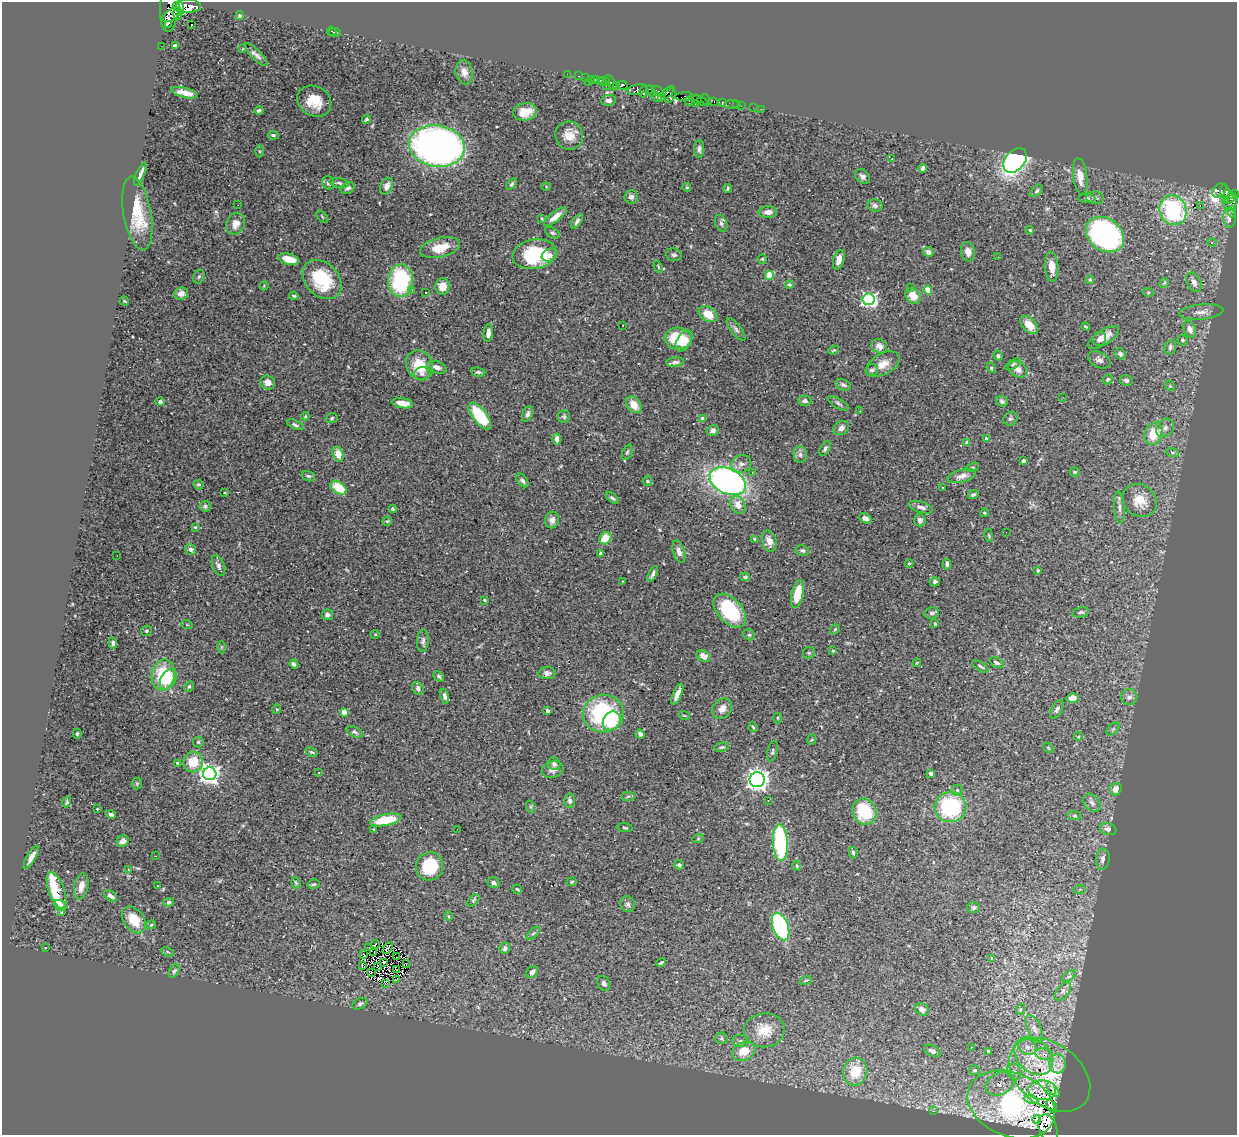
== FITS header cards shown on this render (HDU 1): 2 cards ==
NAXIS1  =                 1235
NAXIS2  =                 1133

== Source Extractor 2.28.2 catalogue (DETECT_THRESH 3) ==
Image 1235 x 1133 px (HDU 1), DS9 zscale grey, 1 PNG px = 1 image px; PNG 1239 x 1137 px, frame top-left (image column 1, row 1133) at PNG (2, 2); each listed source drawn as its Kron ellipse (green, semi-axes under 4 px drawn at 4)
Background 0.496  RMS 0.023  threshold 0.0679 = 3 sigma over >= 5 px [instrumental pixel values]
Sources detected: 405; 2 with non-positive FLUX_AUTO (blend fragments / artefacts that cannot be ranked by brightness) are neither listed nor drawn; the other 403 listed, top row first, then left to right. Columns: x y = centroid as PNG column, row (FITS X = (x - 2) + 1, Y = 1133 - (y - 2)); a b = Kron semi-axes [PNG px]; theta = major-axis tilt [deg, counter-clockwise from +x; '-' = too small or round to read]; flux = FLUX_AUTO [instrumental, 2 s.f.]
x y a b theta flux
170 5 26 9 85 4700
187 6 14 7 -1 16000
179 11 9 5 78 2900
172 15 11 5 33 3100
240 16 4 4 - 1.7
168 24 2 2 - 6100
192 25 3 2 - 6.4
332 31 5 2 - 1
335 33 6 3 7 1.6
161 46 2 2 - 9.4
175 46 4 4 - 8.7
242 49 3 2 - 1.2
256 55 15 5 -45 5.7
464 72 12 8 -77 10
567 74 2 2 - 11
579 76 3 2 - 21
585 78 2 2 - 12
591 79 2 2 - 17
595 79 3 2 - 34
600 80 3 3 - 33
588 82 2 2 - 77
604 82 6 3 2 81
611 83 8 3 -60 520
617 85 3 3 - 560
623 85 5 4 - 600
606 86 3 2 - 22
638 89 10 5 11 740
651 91 6 4 -80 610
658 91 6 4 -34 270
644 92 6 4 69 710
185 93 13 5 -14 12
666 93 10 4 40 330
670 96 7 5 64 710
656 97 6 3 -41 560
684 97 9 3 4 860
697 99 5 3 - 56
608 100 7 5 7 7.3
705 100 6 2 -57 61
314 101 18 14 -31 34
689 101 4 3 - 230
702 101 6 3 -32 33
714 101 4 3 - 420
722 102 4 3 - 190
695 103 3 2 - 16
731 104 7 3 2 58
736 105 2 2 - 6.3
741 106 2 2 - 13
753 108 2 2 - 4.6
762 109 2 2 - 4.9
259 111 4 3 - 3.1
525 112 12 8 11 28
366 119 4 3 - 2.3
273 135 5 4 - 2.6
569 135 14 14 - 23
437 146 28 20 -9 790
699 149 9 5 88 4.4
259 151 6 4 90 2
892 159 3 2 - 2.1
1015 160 14 9 49 410
923 168 4 3 - 4
140 174 12 3 67 5.7
862 177 8 6 -44 4.8
1080 177 18 7 -83 16
328 183 7 5 -73 3.7
339 183 10 4 -11 3.2
512 184 6 3 53 2.7
387 186 9 6 68 9.1
546 187 4 4 - 1.4
687 187 4 3 - 1.6
348 188 7 5 28 5.7
728 188 4 3 - 2.4
1219 190 8 6 42 220
1037 191 7 4 45 3.3
1225 193 9 4 -82 300
1233 195 6 4 11 750
631 197 7 6 - 5.6
1095 198 9 6 -9 5
1087 199 8 4 0 2.5
1229 199 7 3 29 330
1231 203 8 6 58 340
238 205 2 2 - 1.5
875 205 7 6 - 4.4
1200 205 2 2 - 3200
1173 210 15 13 -66 170
1232 211 6 3 83 26
768 212 9 6 1 9.4
137 214 37 14 -80 55
322 217 7 3 -45 1.8
555 217 14 5 38 12
542 218 4 3 - 1.5
1229 218 10 6 -87 10
577 221 8 4 55 4.5
721 223 9 5 -67 4.2
236 224 11 9 67 14
1030 230 4 3 - 1.4
552 233 8 5 -30 3.3
1105 235 21 16 -36 270
1212 243 4 4 - 2
440 248 20 9 14 30
928 252 5 5 - 7.1
968 252 10 7 -81 11
535 254 22 15 9 110
549 255 8 6 22 7
674 255 8 6 -7 3.5
998 257 2 2 - 0.79
289 259 11 5 -15 23
762 259 5 4 - 1.8
839 260 10 5 73 12
658 267 6 3 -68 1.5
1052 267 15 7 -87 17
769 275 4 4 - 49
199 277 7 5 68 2.7
322 280 22 16 -46 87
1090 280 4 3 - 1.6
400 281 16 12 87 140
1194 282 10 7 -62 7.5
1164 283 5 4 - 1.9
789 285 4 4 - 1.9
264 286 4 4 - 1.6
442 286 8 7 - 17
910 287 2 2 - 2
412 290 3 2 - 4.5
928 290 4 4 - 32
426 292 2 2 - 1
1148 292 6 3 -18 1.6
181 293 7 6 - 12
294 296 5 3 - 2
913 296 8 7 - 19
868 299 6 6 - 350
124 301 5 3 - 1.8
1201 312 22 7 6 12
708 314 10 7 -34 25
623 325 3 2 - 2.4
1029 325 11 6 -47 15
1086 326 4 3 - 2.1
736 329 14 5 -52 5.3
1190 329 9 6 -67 9.3
488 333 9 4 83 8.5
1104 337 17 7 33 16
678 338 13 11 -3 51
1099 339 7 6 - 5.9
1182 340 5 5 - 3.1
684 341 11 7 60 21
879 346 8 7 - 8.4
1170 347 7 5 78 4.1
834 350 5 3 - 1.7
1120 354 6 5 - 3.2
998 356 5 4 - 4.1
1099 360 12 7 -26 6.6
675 362 9 5 6 4.8
883 364 18 10 29 18
1013 364 8 3 33 2.6
420 365 15 13 -60 41
437 367 10 5 -18 8.6
991 368 5 4 - 2.3
1018 369 10 7 -28 9.1
872 370 6 5 - 4.8
478 372 7 4 -9 2.8
422 374 7 6 - 5
1108 379 5 4 - 2.5
1126 380 6 5 - 4
268 383 7 6 - 9.3
843 385 8 5 -25 3.8
1170 386 6 4 -43 1.9
1063 397 2 2 - 1.2
805 401 6 5 - 3.9
1002 401 6 5 - 3.1
160 402 5 4 - 2.4
402 403 11 5 -9 13
838 403 12 4 -31 4.2
634 405 9 6 -52 19
860 411 2 2 - 2.7
528 414 8 5 68 4.5
305 416 4 3 - 1.4
480 416 16 7 -53 70
564 417 6 6 - 2.9
332 418 6 5 - 2.2
703 419 4 3 - 15
1010 419 7 6 - 3.5
295 425 9 4 -24 3.1
841 428 8 6 31 8.3
1165 428 10 8 51 7.7
713 430 6 5 - 6.2
1154 434 11 9 66 39
986 438 4 3 - 2.8
557 439 5 4 - 11
967 443 3 3 - 8
825 448 8 4 63 3.8
627 452 8 5 68 2.7
1172 452 6 4 -19 2.5
338 454 8 5 -71 16
800 455 8 6 -88 5.5
1023 461 4 3 - 5.8
741 464 10 8 22 8.8
972 467 7 4 17 2
752 472 3 2 - 2.9
1075 472 5 4 - 2.2
308 476 7 5 -16 2.9
962 476 14 6 15 9
522 480 8 4 -52 4.3
647 481 5 4 - 1.8
728 481 19 12 -26 490
199 485 5 5 - 2.5
339 488 9 5 -35 38
943 488 3 2 - 0.98
225 493 4 2 - 1.1
973 494 5 3 - 2.6
612 498 8 4 -40 3.1
1140 500 18 15 -38 29
738 505 9 7 -62 18
205 506 5 5 - 2.7
921 507 13 5 -16 7.5
1119 508 16 5 -86 7.3
393 509 4 3 - 2.3
984 513 4 3 - 1.7
865 518 6 4 -26 6.6
552 520 8 7 - 6.7
920 520 6 5 - 5.6
387 521 5 4 - 1.9
195 527 4 3 - 1.6
1006 532 2 2 - 1.8
989 535 7 3 -81 1.6
605 538 6 5 - 32
755 539 4 3 - 4.6
769 541 11 7 -75 13
190 549 5 5 - 8.5
802 550 7 5 -10 3.6
679 552 11 5 -73 8.4
601 554 4 3 - 8.6
117 556 2 2 - 1.9
909 564 4 4 - 1.6
947 564 5 3 - 3.9
218 566 11 6 -68 6
1038 570 4 3 - 1.7
653 574 8 3 64 4.5
745 577 5 4 - 2.6
623 581 2 2 - 1.1
935 582 5 4 - 3.4
798 594 14 5 77 39
485 600 4 3 - 2.3
730 611 20 12 -47 100
1081 612 8 5 11 4.4
932 613 7 6 - 4.9
327 615 5 5 - 5.4
935 624 3 3 - 1.5
187 625 5 3 - 1.6
835 629 5 3 - 1.7
146 631 5 5 - 2.5
375 634 5 3 - 1.2
749 635 6 5 - 2.3
423 641 11 6 86 4.9
113 643 6 4 -84 3.5
221 647 6 4 89 2.1
833 651 3 3 - 1.4
809 653 6 5 - 2.8
703 656 7 5 -30 10
917 663 4 3 - 1.3
997 663 7 4 -27 4.2
294 664 5 3 - 3.4
981 666 9 3 -32 2.4
547 673 8 6 2 5.6
163 675 16 11 79 69
439 676 6 3 -44 2.4
168 679 11 7 57 39
189 687 5 4 - 2.1
418 688 7 5 -68 5.1
677 694 11 4 67 10
445 696 7 4 -79 5.4
1129 697 8 8 - 7.8
1072 698 6 5 - 15
277 709 4 4 - 1.6
722 709 11 8 48 12
1057 709 10 5 61 4.6
548 711 4 3 - 6.3
344 712 4 4 - 30
603 713 20 18 9 180
684 715 5 3 - 1.6
777 718 5 3 - 1.6
612 721 10 8 51 48
753 727 5 3 - 1.7
1113 729 7 4 45 2.8
355 732 8 5 -23 3.5
77 734 5 4 - 2.5
640 734 5 4 - 6.4
1078 737 4 4 - 1.8
811 740 5 3 - 1.4
198 742 5 5 - 2.3
722 747 7 4 9 3
1048 748 5 3 - 1.5
772 751 10 5 76 3.2
311 752 6 4 -26 2.1
193 762 10 10 - 32
177 763 3 3 - 2.4
554 764 6 6 - 5.3
553 770 11 8 16 7
319 772 3 2 - 1.2
931 773 4 3 - 7.5
210 774 6 6 - 860
757 780 7 7 - 1000
137 784 6 5 - 1.9
1116 789 6 6 - 13
957 790 5 5 - 2.3
628 796 7 4 4 3.2
768 800 3 3 - 2.1
570 801 7 5 -86 5.5
67 802 5 4 - 2.4
1092 803 10 7 -48 7.1
531 807 6 4 -71 2
950 807 16 15 - 120
97 809 3 2 - 1.3
864 811 14 11 -66 71
111 814 5 4 - 5
1074 816 7 4 -8 2.3
386 820 16 5 11 58
625 828 8 3 -6 2
374 829 3 2 - 1.7
457 829 2 2 - 2.7
1108 829 8 6 -18 8.1
698 839 6 4 19 2
123 841 6 5 - 9.3
780 843 18 7 -87 170
853 853 6 3 -78 2.6
155 856 3 2 - 1.4
31 857 13 4 60 11
1103 859 10 7 84 8
679 865 5 4 - 3.6
430 866 14 13 - 71
797 866 5 3 - 2
129 870 4 3 - 2.8
572 882 5 4 - 1.7
296 883 6 4 -71 2.2
493 883 6 5 - 4.5
314 884 6 4 15 2.8
81 886 13 7 79 13
157 886 3 2 - 1.9
517 889 5 3 - 2.2
1080 889 6 4 20 1.9
57 890 19 8 -70 70
110 896 7 4 -37 6.1
473 900 7 4 45 2.3
169 902 5 4 - 2.8
628 904 8 7 - 4.7
60 905 6 5 - 22
973 907 6 5 - 5.1
61 913 4 4 - 2.8
448 916 5 3 - 1.3
134 920 15 10 -53 37
151 925 5 3 - 1.8
781 927 14 7 -70 240
533 933 8 3 45 2.7
375 944 4 2 - 2.3
45 948 3 3 - 2
369 948 2 2 - 0.41
388 948 7 3 56 1.4
505 948 6 5 - 5.4
168 952 6 3 -25 2.1
374 953 3 2 - 1.3
364 954 4 2 - 2.3
397 957 2 2 - 1.3
992 959 3 3 - 36
384 962 3 3 - 1.2
661 962 5 2 - 2.4
406 963 2 2 - 380
362 966 3 2 - 3100
377 967 3 2 - 1.5
397 969 3 2 - 0.89
174 971 7 4 58 2.7
532 972 7 5 42 6.3
371 973 2 2 - 0.079
1069 976 8 4 36 3.1
397 980 2 2 - 0.77
806 980 6 3 19 1.9
386 983 4 3 - 3.3
604 983 8 6 -62 4.4
1063 991 11 6 54 5.3
360 1004 8 5 27 3.4
922 1009 7 5 -28 6.3
1021 1009 5 3 - 2
1034 1029 14 6 -67 8.7
764 1030 20 17 6 34
721 1038 6 5 - 2.9
740 1041 8 6 1 4.4
971 1047 2 2 - 0.97
1027 1047 9 7 -32 7.5
744 1051 12 9 22 25
932 1051 8 5 -28 5.1
989 1051 4 3 - 13
1044 1054 8 5 -9 5.7
1034 1056 22 16 -42 38
1058 1064 9 8 - 11
975 1070 5 5 - 3.5
855 1072 14 12 76 45
1014 1072 8 7 - 6.2
1050 1075 45 31 -38 98
1000 1084 15 11 27 12
1042 1090 14 10 -3 7.9
1053 1090 8 2 -51 3.5
1031 1100 7 4 -12 12
1011 1105 45 31 -22 340
1052 1107 7 4 -62 3.3
933 1111 3 3 - 2.3
1037 1120 4 3 - 3
1048 1129 16 9 -71 71
At the frame edge (FLAGS 8, measured only in part): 1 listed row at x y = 170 5
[2 non-positive-flux detections neither listed nor drawn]